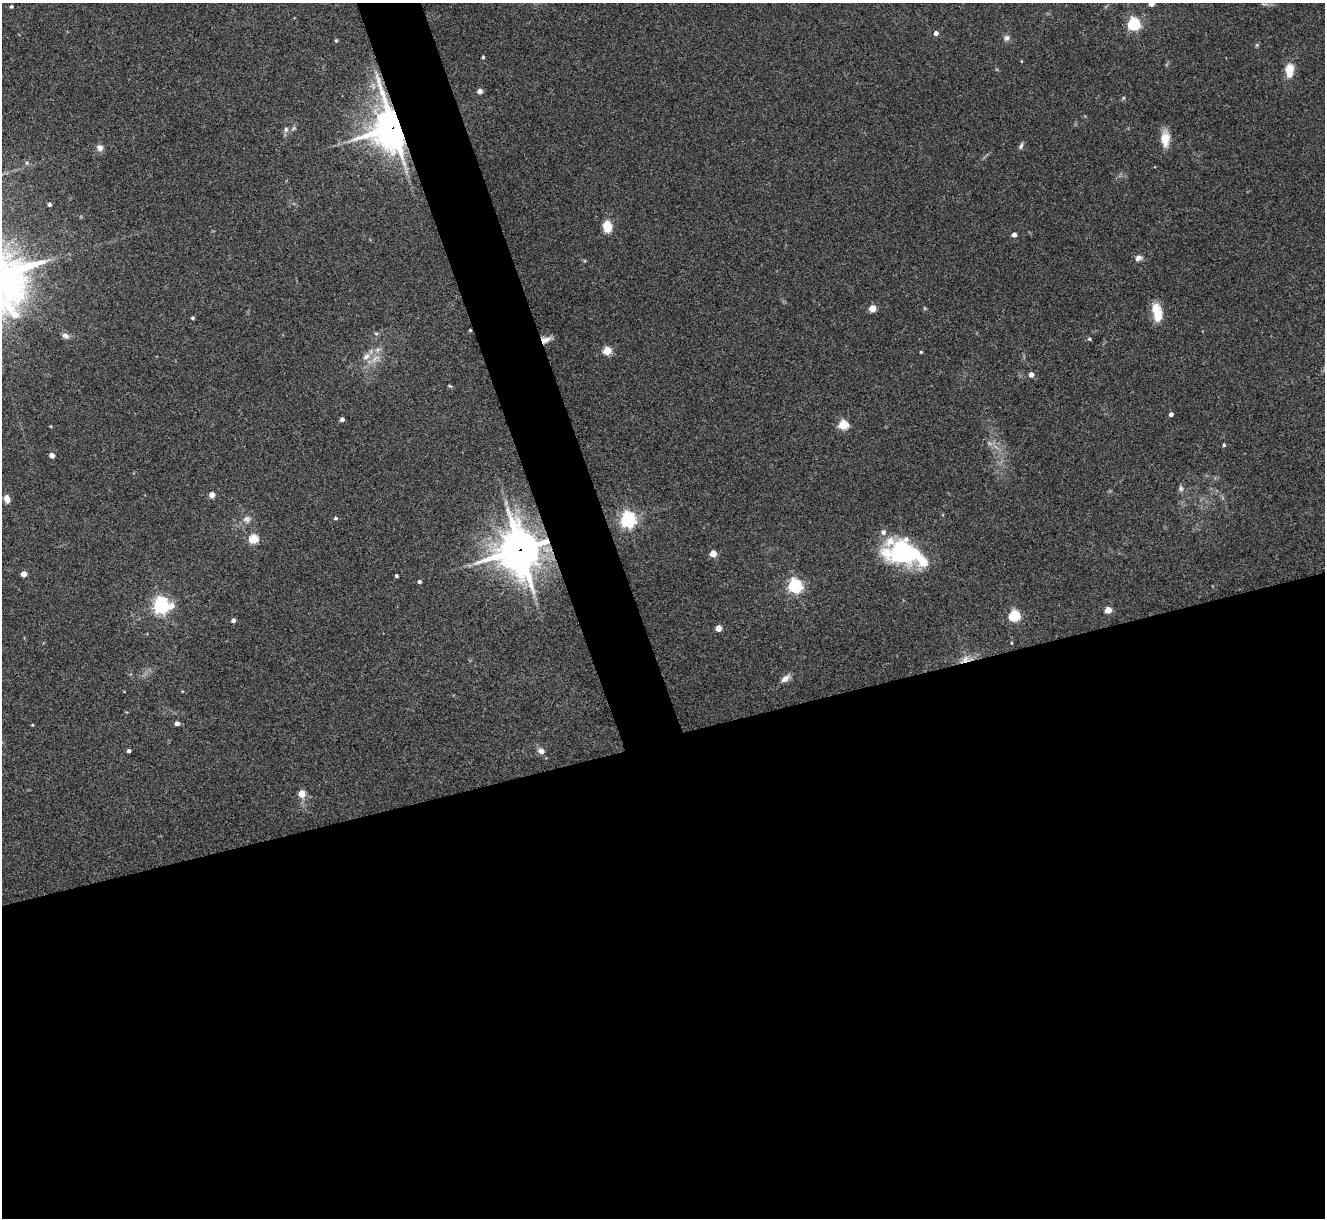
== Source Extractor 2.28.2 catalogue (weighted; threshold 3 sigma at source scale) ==
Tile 15 of 4 x 4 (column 3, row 4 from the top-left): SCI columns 2651-3973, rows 273-1488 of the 5298 x 5285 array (HDU 1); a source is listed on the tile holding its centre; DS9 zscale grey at full resolution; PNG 1327 x 1220 px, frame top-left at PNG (2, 3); no overlay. Shown black and unused: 42% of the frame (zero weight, under 3 of 4 exposures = <1% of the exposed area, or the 3 px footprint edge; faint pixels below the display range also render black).
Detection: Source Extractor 2.28.2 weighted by HDU 2 'WHT'; one run over the whole footprint, this tile lists its part. Background 0.143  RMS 0.0071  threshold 0.0322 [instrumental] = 3 sigma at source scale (4.5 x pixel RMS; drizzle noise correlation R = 1.50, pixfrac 1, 0.05/0.05 arcsec/px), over >= 5 px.
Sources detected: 74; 1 too faint to see at this stretch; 1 inside a brighter object's white glare — not listed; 3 inside a brighter listed object's ellipse — not listed separately; the other 69 listed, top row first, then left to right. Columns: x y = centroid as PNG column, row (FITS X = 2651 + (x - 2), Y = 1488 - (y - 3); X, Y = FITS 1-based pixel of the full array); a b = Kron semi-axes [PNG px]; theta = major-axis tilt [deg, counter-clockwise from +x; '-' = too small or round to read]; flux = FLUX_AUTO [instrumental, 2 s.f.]
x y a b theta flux
1151 4 4 4 - 7.2
11 6 3 3 - 1.1
1134 24 6 5 - 110
936 33 4 4 - 3.3
1007 38 8 7 - 2.6
336 40 5 4 - 0.91
1257 45 5 5 - 0.92
483 57 4 3 - 0.84
1021 61 4 3 - 0.52
1289 70 16 9 86 11
480 91 4 4 - 4.3
393 128 16 12 -77 1500
286 129 8 6 -90 2.2
1165 138 17 9 -89 12
1021 146 10 5 68 1.7
100 148 9 8 - 3.7
27 163 6 5 - 1.2
49 204 4 3 - 1.8
607 227 9 7 -76 16
1014 235 4 4 - 3.8
1138 258 9 7 27 2.9
872 308 5 5 - 15
1157 313 22 10 -79 14
192 318 3 3 - 1.2
470 330 3 3 - 0.75
376 333 6 4 -1 1.1
65 336 10 7 -26 2.6
1089 339 5 4 - 1
546 340 13 7 21 5.1
607 351 5 5 - 27
921 352 3 3 - 0.81
366 356 12 8 41 4.8
375 359 17 7 42 6.3
1031 375 5 4 - 4.4
450 386 6 3 -42 0.81
1171 414 4 4 - 2.7
342 419 4 4 - 3.1
843 425 5 5 - 40
989 443 7 4 -71 1.5
1224 445 4 3 - 1.1
52 455 4 4 - 6.2
1181 488 9 6 -77 2
212 495 4 4 - 9
7 499 9 6 -72 5.1
336 518 5 4 - 1.4
247 519 11 10 - 4
628 520 6 6 - 220
883 532 8 6 77 2.5
254 539 5 5 - 40
520 549 17 15 -84 1700
909 552 36 23 20 61
713 554 5 4 - 14
24 574 4 4 - 7.9
396 576 4 3 - 1.3
419 582 4 4 - 1.6
795 586 6 6 - 170
161 605 7 6 - 260
1108 610 5 4 - 13
1014 616 5 5 - 77
233 620 4 4 - 2.5
718 628 4 4 - 10
1011 643 5 3 - 0.63
966 659 19 9 13 7.3
785 678 11 7 38 4.9
177 723 6 5 - 2.6
32 725 3 3 - 0.56
129 751 3 3 - 1.9
541 751 10 8 -16 3.4
302 794 5 5 - 13
Overlapping masked pixels (flux is a lower limit): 5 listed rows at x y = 393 128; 470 330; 546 340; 520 549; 966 659
Isophote crosses this tile's border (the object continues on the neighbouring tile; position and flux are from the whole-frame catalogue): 1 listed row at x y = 1151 4